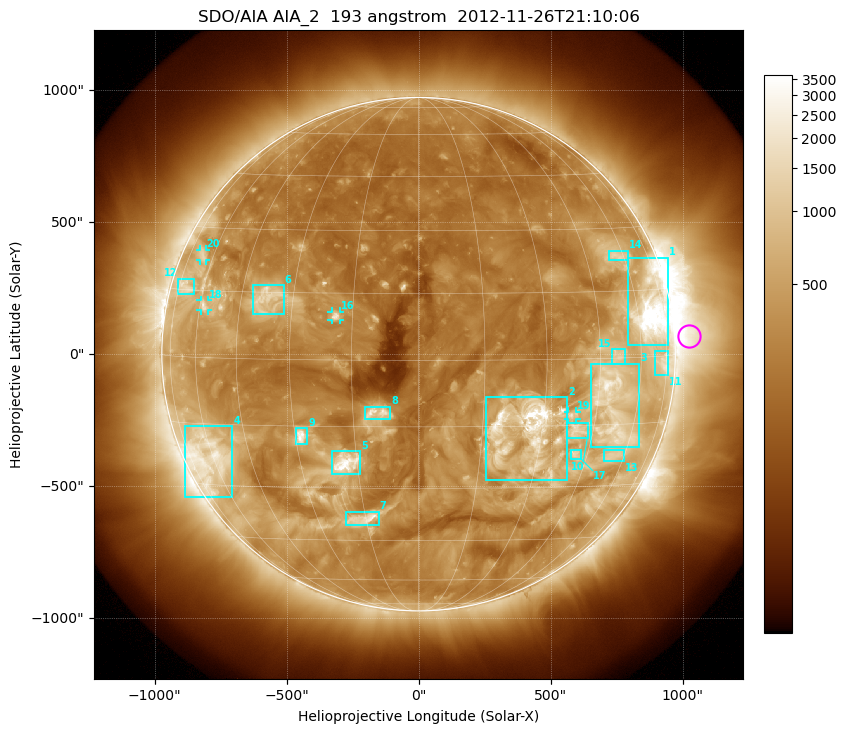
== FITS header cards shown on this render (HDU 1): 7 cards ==
TELESCOP= 'SDO/AIA'
INSTRUME= 'AIA_2'
WAVELNTH=                  193
WAVEUNIT= 'angstrom'
DATE-OBS= '2012-11-26T21:10:06.84'
CTYPE1  = 'HPLN-TAN'
CTYPE2  = 'HPLT-TAN'

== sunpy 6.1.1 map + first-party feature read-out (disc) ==
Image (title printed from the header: SDO/AIA AIA_2  193 angstrom  2012-11-26T21:10:06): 1024 x 1024 px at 2.4 arcsec/px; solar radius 973 arcsec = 405 px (full disc in frame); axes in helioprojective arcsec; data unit not stated in the header (colour bar unlabelled)
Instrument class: DISC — disc imager (sunpy class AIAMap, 193 A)
Bright regions (active regions / flare kernels): reference = the median radial profile (limb darkening/brightening removed); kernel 9 px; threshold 5 sigma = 701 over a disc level ~279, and >= 1.15x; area >= 12 px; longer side >= 10 px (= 24 arcsec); searched inside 0.97 R_sun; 21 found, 20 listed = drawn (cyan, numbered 1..; 4 of them under ~33 arcsec drawn as corner ticks so the feature stays visible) (cap 20 boxes per figure: the strongest are kept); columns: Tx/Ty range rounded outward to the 5 arcsec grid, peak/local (2 s.f.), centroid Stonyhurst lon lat
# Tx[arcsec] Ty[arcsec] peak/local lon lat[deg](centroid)
1 790..945 30..365 20 +66 +10
2 255..565 -480..-160 25 +26 -16
3 650..835 -350..-35 9.1 +50 -11
4 -885..-705 -545..-270 7.6 -62 -23
5 -330..-220 -455..-365 14 -18 -24
6 -630..-510 150..265 5.5 -38 +14
7 -275..-150 -645..-595 7.7 -16 -38
8 -205..-105 -250..-200 7.3 -9 -12
9 -465..-420 -340..-280 10 -28 -17
10 565..640 -320..-260 5.9 +40 -16
11 895..945 -80..15 4.5 +72 -1
12 -910..-850 225..285 4.3 -70 +16
13 700..780 -405..-365 3.7 +55 -22
14 720..795 355..390 4.1 +57 +23
15 735..785 -35..20 4.2 +51 +1
16 -330..-295 130..160 7.1 -19 +10
17 575..615 -395..-360 4.9 +41 -22
18 -825..-800 165..205 4.8 -58 +12
19 565..600 -245..-215 4.9 +38 -13
20 -830..-805 355..395 3.7 -66 +23
Off-limb structures (1.02-1.3 R_sun): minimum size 162 px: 3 found; the strongest spans PA ~235..305 deg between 1.02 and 1.3 R_sun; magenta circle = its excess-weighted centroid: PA ~275 deg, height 1.06 R_sun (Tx ~1025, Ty ~70 arcsec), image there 4.2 x the reference